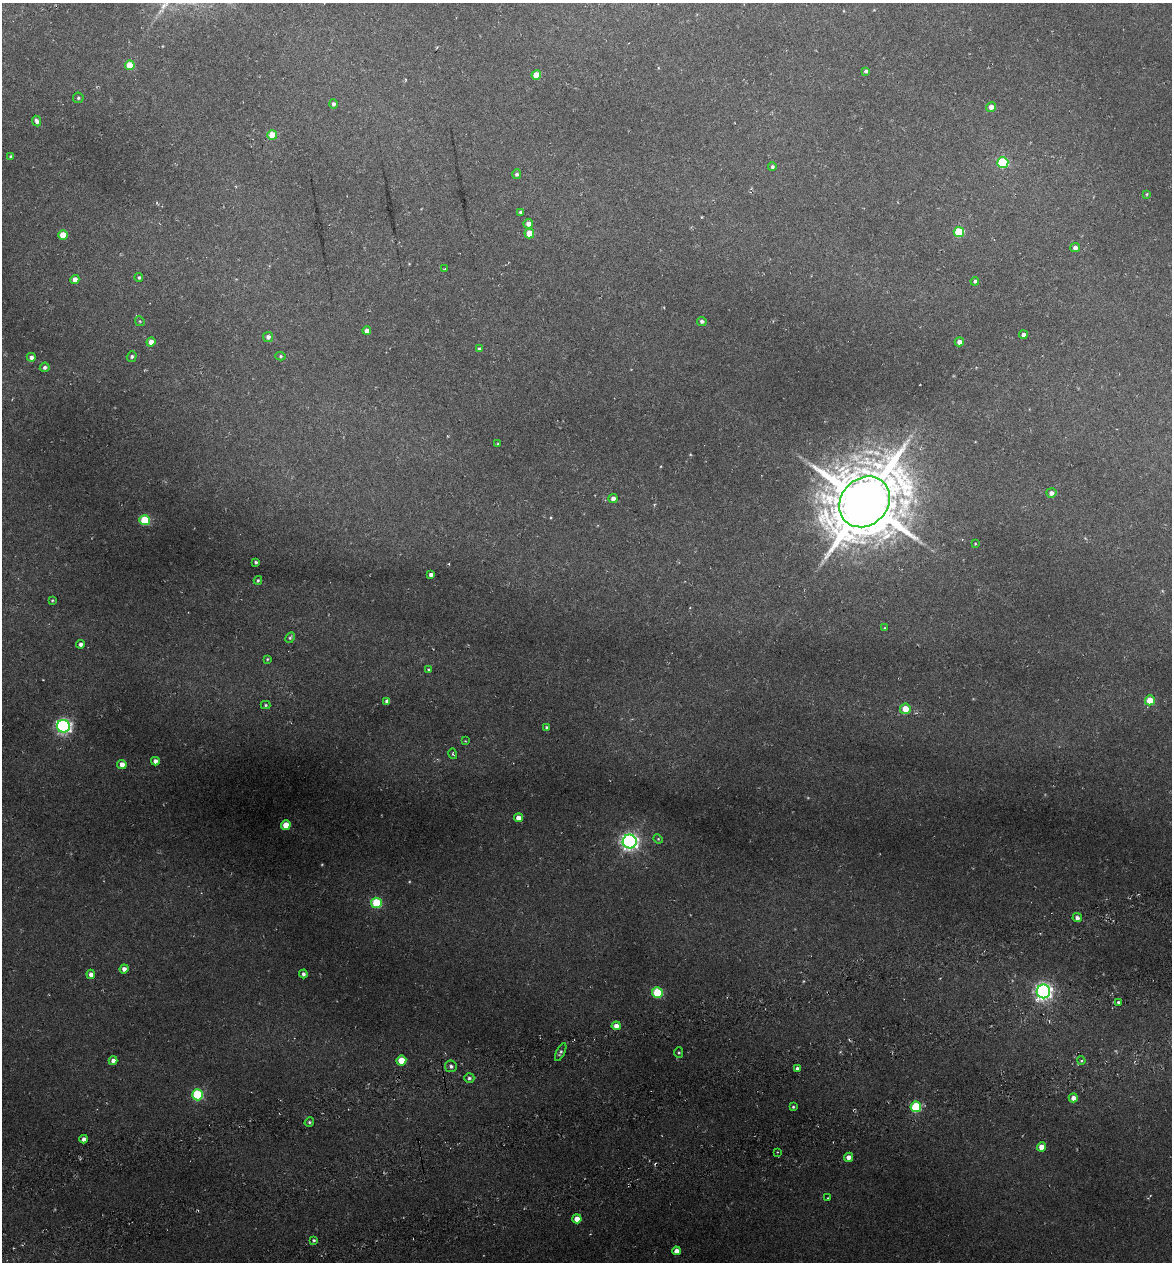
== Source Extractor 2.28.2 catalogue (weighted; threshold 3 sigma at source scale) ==
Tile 7 of 4 x 4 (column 3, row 2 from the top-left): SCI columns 2486-3655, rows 2598-3857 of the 4922 x 5194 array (HDU 1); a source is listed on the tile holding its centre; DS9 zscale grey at full resolution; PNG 1174 x 1264 px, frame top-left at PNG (2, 3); each listed source drawn as its Kron ellipse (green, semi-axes under 4 px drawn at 4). Shown black and unused: <1% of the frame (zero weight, under 3 of 6 exposures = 5% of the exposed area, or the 3 px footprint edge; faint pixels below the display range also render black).
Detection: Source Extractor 2.28.2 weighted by HDU 2 'WHT'; one run over the whole footprint, this tile lists its part. Background 0.045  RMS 0.0048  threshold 0.0197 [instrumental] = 3 sigma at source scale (4.09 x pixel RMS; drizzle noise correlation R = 1.36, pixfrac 0.8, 0.0396/0.0396 arcsec/px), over >= 5 px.
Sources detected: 95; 1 too faint to see at this stretch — neither listed nor drawn; the other 94 listed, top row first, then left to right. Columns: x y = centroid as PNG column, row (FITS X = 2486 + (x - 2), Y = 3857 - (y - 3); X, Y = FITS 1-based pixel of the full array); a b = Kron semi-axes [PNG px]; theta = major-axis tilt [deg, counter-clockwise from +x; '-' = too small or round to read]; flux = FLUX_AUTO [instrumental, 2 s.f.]
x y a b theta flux
130 65 5 5 - 12
866 71 4 3 - 0.91
536 75 5 4 - 8.5
78 98 5 5 - 0.82
333 104 4 4 - 1.2
991 107 5 5 - 2.5
37 121 5 4 - 1.6
272 135 5 5 - 12
11 157 4 3 - 0.78
1003 163 5 5 - 32
772 167 4 4 - 0.9
517 174 5 4 - 1.2
1147 194 3 3 - 0.42
521 212 4 3 - 1
528 224 5 5 - 2.8
959 232 5 5 - 20
529 233 5 5 - 9.4
63 235 5 4 - 7.7
1075 248 5 4 - 2.1
445 268 4 2 - 0.32
139 277 4 4 - 0.8
75 280 4 4 - 3.6
975 281 4 4 - 0.94
140 321 5 4 - 0.56
702 321 5 4 - 1.2
367 331 4 4 - 2.4
1023 335 4 4 - 1.4
268 337 5 5 - 1.6
151 342 4 4 - 2.9
959 342 4 4 - 2.6
479 349 4 4 - 0.72
280 356 5 4 - 0.63
31 357 4 4 - 1.6
132 357 5 5 - 1
45 367 5 4 - 1.2
498 444 3 3 - 0.42
1051 493 5 5 - 2.1
613 498 4 4 - 2
865 502 27 23 46 3500
145 520 5 5 - 23
975 544 3 3 - 0.35
256 562 3 3 - 0.75
431 575 4 4 - 1.6
258 580 4 3 - 0.6
52 600 3 3 - 0.43
884 628 4 3 - 0.45
290 638 6 4 62 0.68
81 644 4 4 - 1.4
267 659 3 3 - 0.43
429 669 4 2 - 0.39
1150 700 5 5 - 9.5
387 701 4 4 - 1.7
266 705 5 4 - 0.57
905 709 5 5 - 7.1
63 726 6 6 - 120
547 727 4 3 - 0.62
465 741 4 3 - 0.34
453 754 5 3 - 0.54
155 761 4 4 - 2
122 764 5 4 - 3
519 818 4 4 - 3.4
286 825 5 4 - 6.5
658 839 5 4 - 0.53
630 842 7 7 - 170
376 903 5 5 - 24
1077 918 5 4 - 1.7
124 969 4 4 - 2.1
91 974 4 4 - 2.2
303 974 4 4 - 1.2
1043 991 7 6 - 170
657 993 5 5 - 22
1119 1003 3 3 - 1.8
616 1026 4 4 - 2.9
561 1052 10 4 64 1
679 1053 5 4 - 0.57
401 1060 5 5 - 8.8
1081 1060 4 3 - 0.58
113 1061 4 4 - 1.9
451 1066 6 5 - 1.3
797 1069 4 4 - 1.6
469 1078 5 4 - 0.88
198 1095 5 5 - 32
1073 1098 4 4 - 2.6
793 1107 4 3 - 0.57
916 1107 5 5 - 25
309 1122 5 4 - 0.69
84 1139 4 4 - 2
1041 1147 4 4 - 4.4
777 1152 2 2 - 0.45
849 1157 4 4 - 2.7
828 1198 3 2 - 0.31
577 1219 4 4 - 4.4
314 1240 4 3 - 0.56
676 1251 4 4 - 3.1